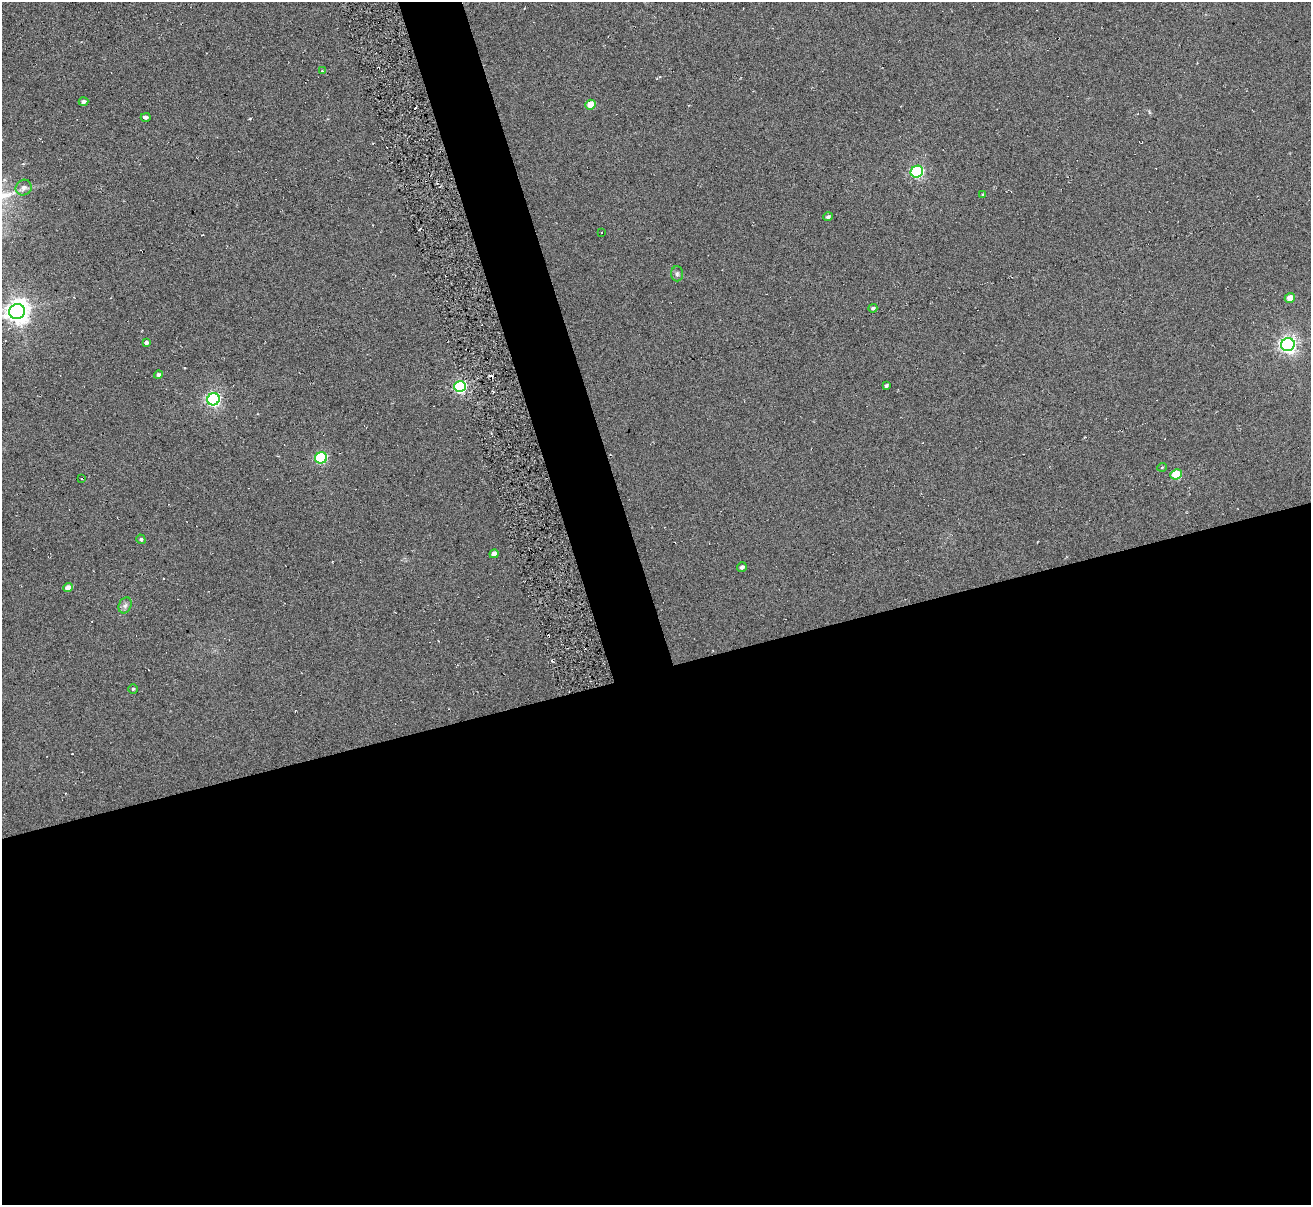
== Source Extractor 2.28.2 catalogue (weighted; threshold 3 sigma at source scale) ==
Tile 15 of 4 x 4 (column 3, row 4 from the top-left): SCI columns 2676-3984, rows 158-1360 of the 5294 x 5235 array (HDU 1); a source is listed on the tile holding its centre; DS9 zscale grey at full resolution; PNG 1313 x 1207 px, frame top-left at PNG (2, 2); each listed source drawn as its Kron ellipse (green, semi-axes under 4 px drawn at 4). Shown black and unused: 47% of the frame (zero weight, under 3 of 6 exposures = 3% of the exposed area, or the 3 px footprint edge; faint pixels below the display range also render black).
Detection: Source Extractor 2.28.2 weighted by HDU 2 'WHT'; one run over the whole footprint, this tile lists its part. Background 0.105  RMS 0.051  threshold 0.207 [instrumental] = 3 sigma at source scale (4.09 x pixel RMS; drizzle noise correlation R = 1.36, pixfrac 0.8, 0.05/0.05 arcsec/px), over >= 5 px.
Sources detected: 36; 7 cosmic-ray / hot-pixel residue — neither listed nor drawn; the other 29 listed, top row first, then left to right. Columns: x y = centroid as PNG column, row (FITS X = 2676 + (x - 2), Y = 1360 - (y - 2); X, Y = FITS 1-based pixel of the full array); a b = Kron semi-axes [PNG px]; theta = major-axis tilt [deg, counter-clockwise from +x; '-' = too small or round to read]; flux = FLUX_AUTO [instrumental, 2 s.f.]
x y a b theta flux
322 71 3 3 - 3.5
83 102 5 4 - 14
590 105 5 5 - 70
146 117 5 4 - 8.8
917 172 6 6 - 700
24 188 8 7 - 20
983 195 4 3 - 5.6
828 217 5 4 - 8.3
601 232 3 2 - 2.7
677 274 7 6 - 11
1290 298 5 4 - 49
873 308 4 4 - 7.5
17 312 8 7 - 3900
146 343 4 3 - 12
1288 345 7 6 - 1800
158 375 4 4 - 11
886 385 4 3 - 7.9
460 387 6 5 - 720
213 399 6 6 - 1100
321 458 6 5 - 420
1162 467 5 3 - 3.8
1176 474 6 5 - 150
82 478 3 2 - 5.1
141 539 5 4 - 8.3
494 554 4 4 - 30
742 567 5 4 - 10
68 588 5 4 - 38
125 605 8 6 68 14
133 689 4 4 - 5.5
Isophote crosses this tile's border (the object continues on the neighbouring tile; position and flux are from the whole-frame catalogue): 1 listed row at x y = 17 312